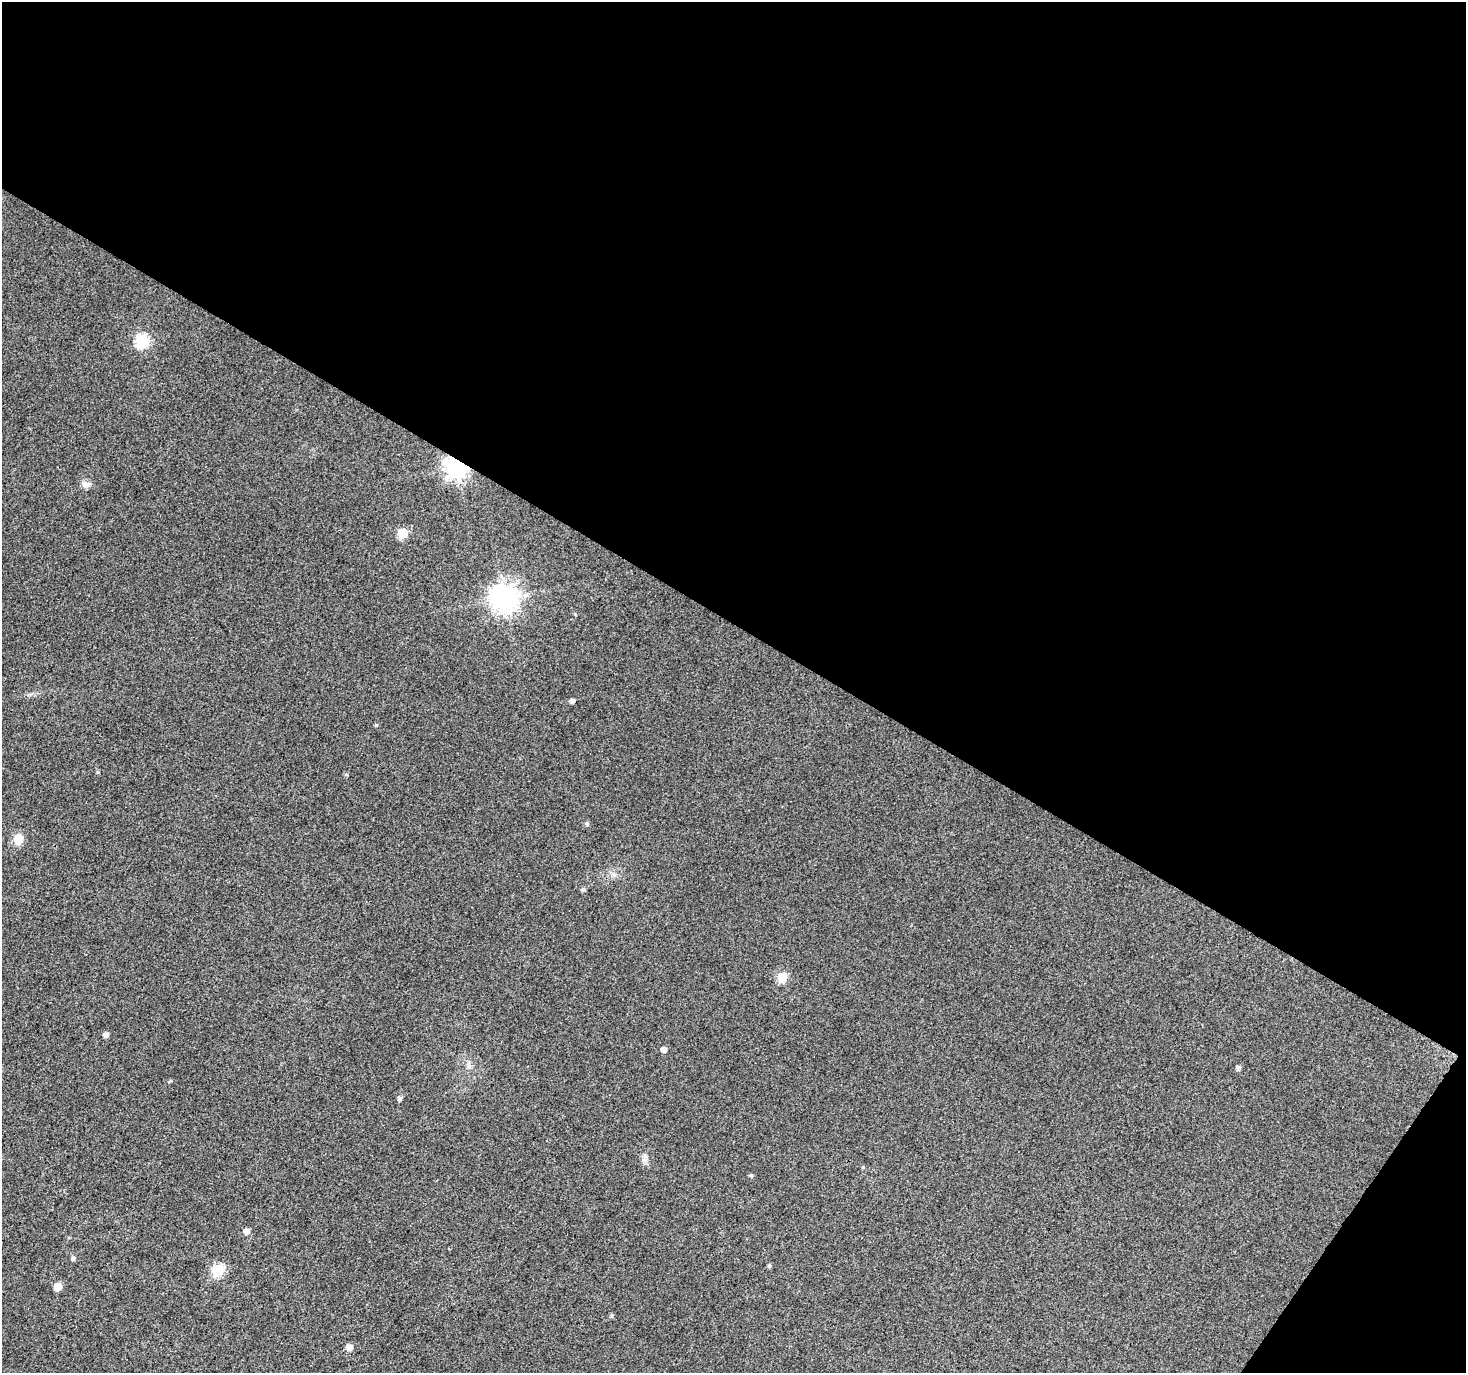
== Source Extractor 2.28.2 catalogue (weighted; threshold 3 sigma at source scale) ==
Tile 2 of 2 x 2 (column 2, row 1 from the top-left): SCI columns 1466-2929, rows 1491-2861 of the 2930 x 2962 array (HDU 1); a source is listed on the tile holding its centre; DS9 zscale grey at full resolution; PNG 1468 x 1375 px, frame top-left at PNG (2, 2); no overlay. Shown black and unused: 47% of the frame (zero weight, under 3 of 4 exposures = <1% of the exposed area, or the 3 px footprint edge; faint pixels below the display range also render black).
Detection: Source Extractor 2.28.2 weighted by HDU 2 'WHT'; one run over the whole footprint, this tile lists its part. Background 0.0599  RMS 0.012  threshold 0.0523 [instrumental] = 3 sigma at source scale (4.5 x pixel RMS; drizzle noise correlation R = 1.50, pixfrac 1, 0.0396/0.0396 arcsec/px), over >= 5 px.
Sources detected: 26; all 26 listed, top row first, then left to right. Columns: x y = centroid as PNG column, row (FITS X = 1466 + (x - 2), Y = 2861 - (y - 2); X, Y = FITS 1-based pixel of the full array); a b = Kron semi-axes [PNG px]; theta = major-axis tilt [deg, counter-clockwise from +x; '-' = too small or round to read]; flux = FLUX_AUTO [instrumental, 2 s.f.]
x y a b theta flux
142 341 7 6 - 140
457 467 8 7 - 800
85 484 12 8 -13 5.8
403 533 6 6 - 53
504 598 9 9 - 1200
572 701 4 4 - 3.9
376 725 5 4 - 1.5
346 774 5 3 - 1.2
586 824 5 5 - 2.2
18 839 6 5 - 47
583 889 6 5 - 2.2
782 977 6 6 - 54
106 1035 5 5 - 4.7
663 1050 5 5 - 6.4
1238 1068 5 5 - 3.2
399 1098 5 5 - 3.3
644 1160 7 5 -2 2.7
863 1167 4 4 - 1.1
751 1175 5 5 - 1.8
246 1231 5 5 - 6.3
73 1258 6 5 - 2.8
769 1265 5 4 - 2
218 1270 6 6 - 99
58 1286 5 5 - 19
611 1316 5 3 - 1.5
349 1347 6 5 - 7
Overlapping masked pixels (flux is a lower limit): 1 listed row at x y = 457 467